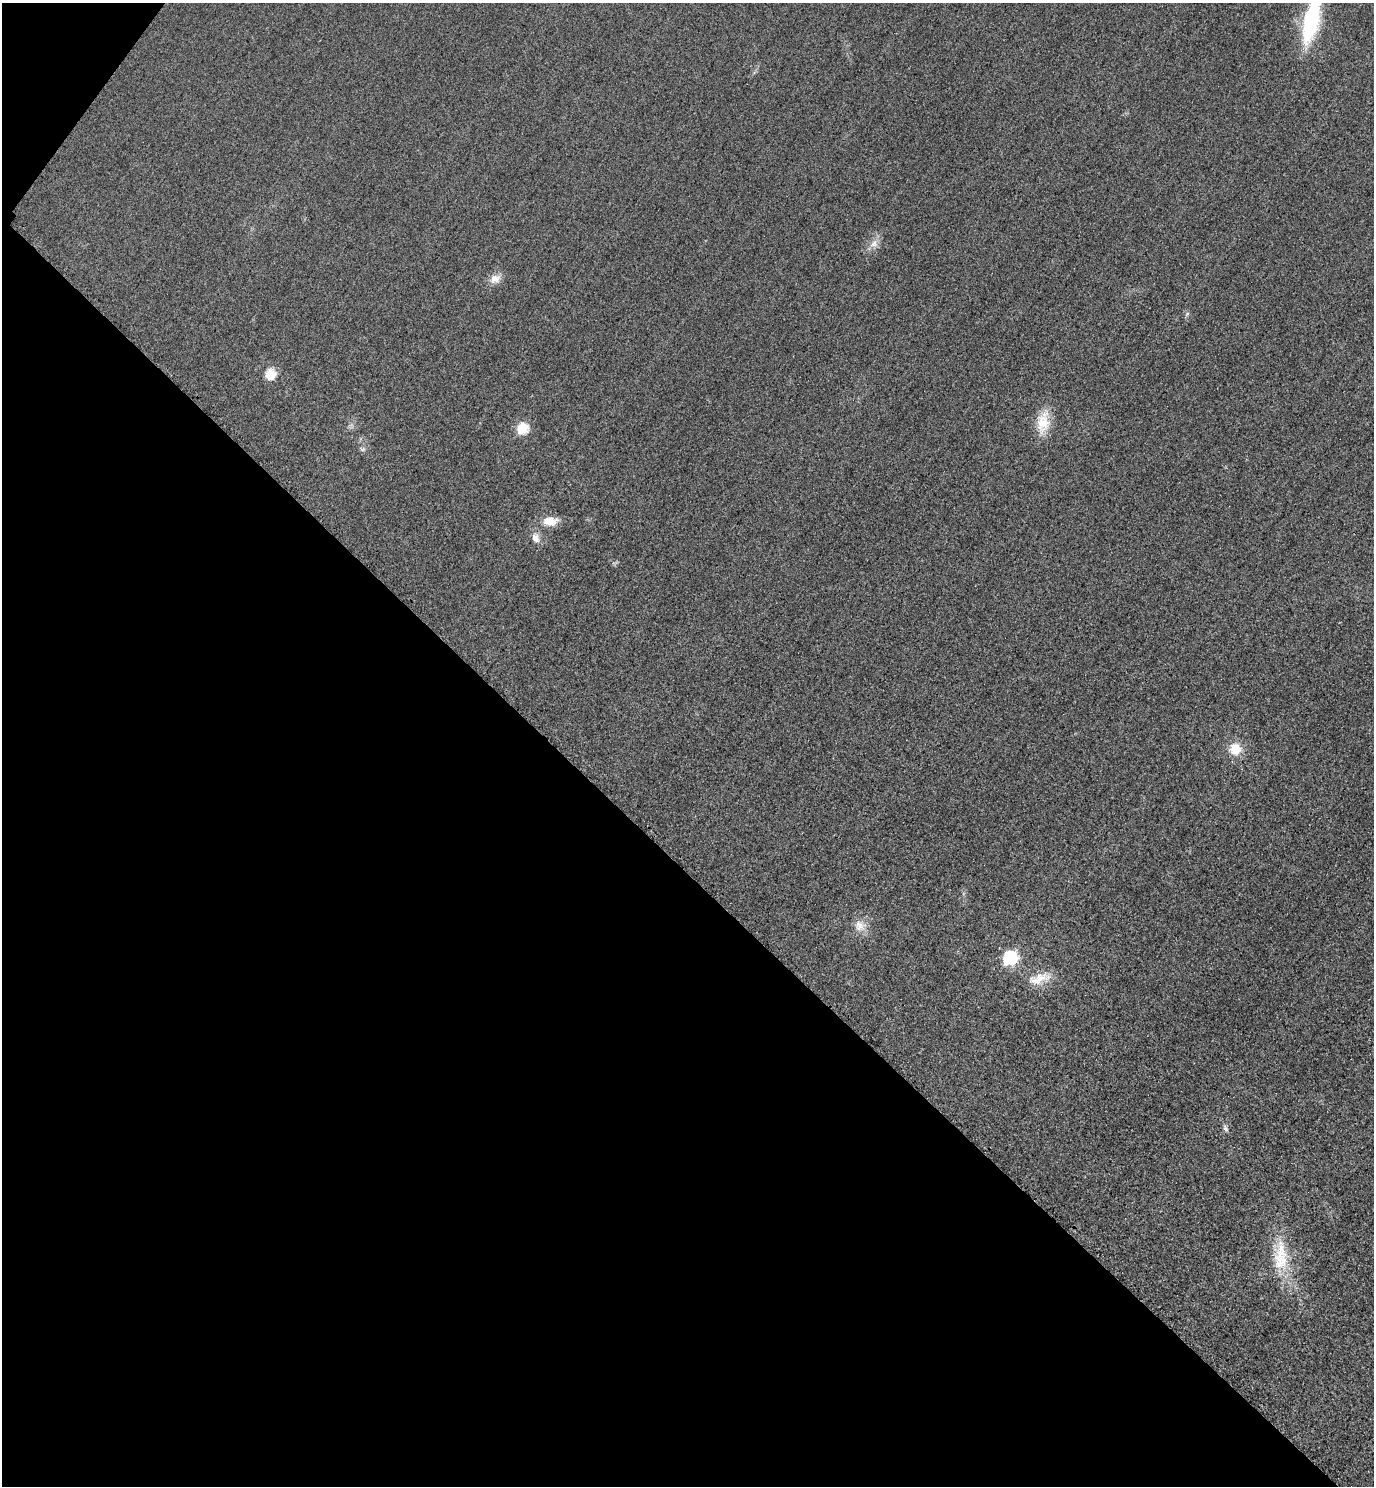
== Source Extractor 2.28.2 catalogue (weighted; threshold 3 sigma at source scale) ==
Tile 9 of 4 x 4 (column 1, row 3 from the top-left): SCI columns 325-1696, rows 1514-2997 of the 5996 x 5993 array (HDU 1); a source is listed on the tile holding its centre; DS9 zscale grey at full resolution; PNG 1376 x 1488 px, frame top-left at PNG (2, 3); no overlay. Shown black and unused: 42% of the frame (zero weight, under 3 of 4 exposures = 3% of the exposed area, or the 3 px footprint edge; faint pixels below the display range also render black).
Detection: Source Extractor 2.28.2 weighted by HDU 2 'WHT'; one run over the whole footprint, this tile lists its part. Background 0.0511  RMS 0.017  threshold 0.0753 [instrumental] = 3 sigma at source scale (4.5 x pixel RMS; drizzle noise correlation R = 1.50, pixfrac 1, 0.05/0.05 arcsec/px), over >= 5 px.
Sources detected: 15; all 15 listed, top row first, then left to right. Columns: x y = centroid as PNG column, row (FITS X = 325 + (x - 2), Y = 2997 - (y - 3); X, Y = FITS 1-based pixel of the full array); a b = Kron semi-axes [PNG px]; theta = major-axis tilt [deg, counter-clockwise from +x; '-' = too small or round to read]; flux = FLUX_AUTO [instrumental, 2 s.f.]
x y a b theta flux
1311 20 48 14 77 170
874 243 12 10 43 13
495 279 14 11 13 14
271 375 13 11 82 24
1043 422 31 16 82 41
522 428 6 5 - 130
363 449 7 5 11 3.4
550 521 20 11 2 23
535 538 12 9 -64 12
1235 749 12 12 - 32
860 926 16 14 -28 19
1010 958 7 6 - 280
1039 979 33 13 17 30
1225 1128 10 5 -64 4.6
1280 1260 44 21 90 75
Isophote crosses this tile's border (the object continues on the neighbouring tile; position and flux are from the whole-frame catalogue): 1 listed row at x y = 1311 20